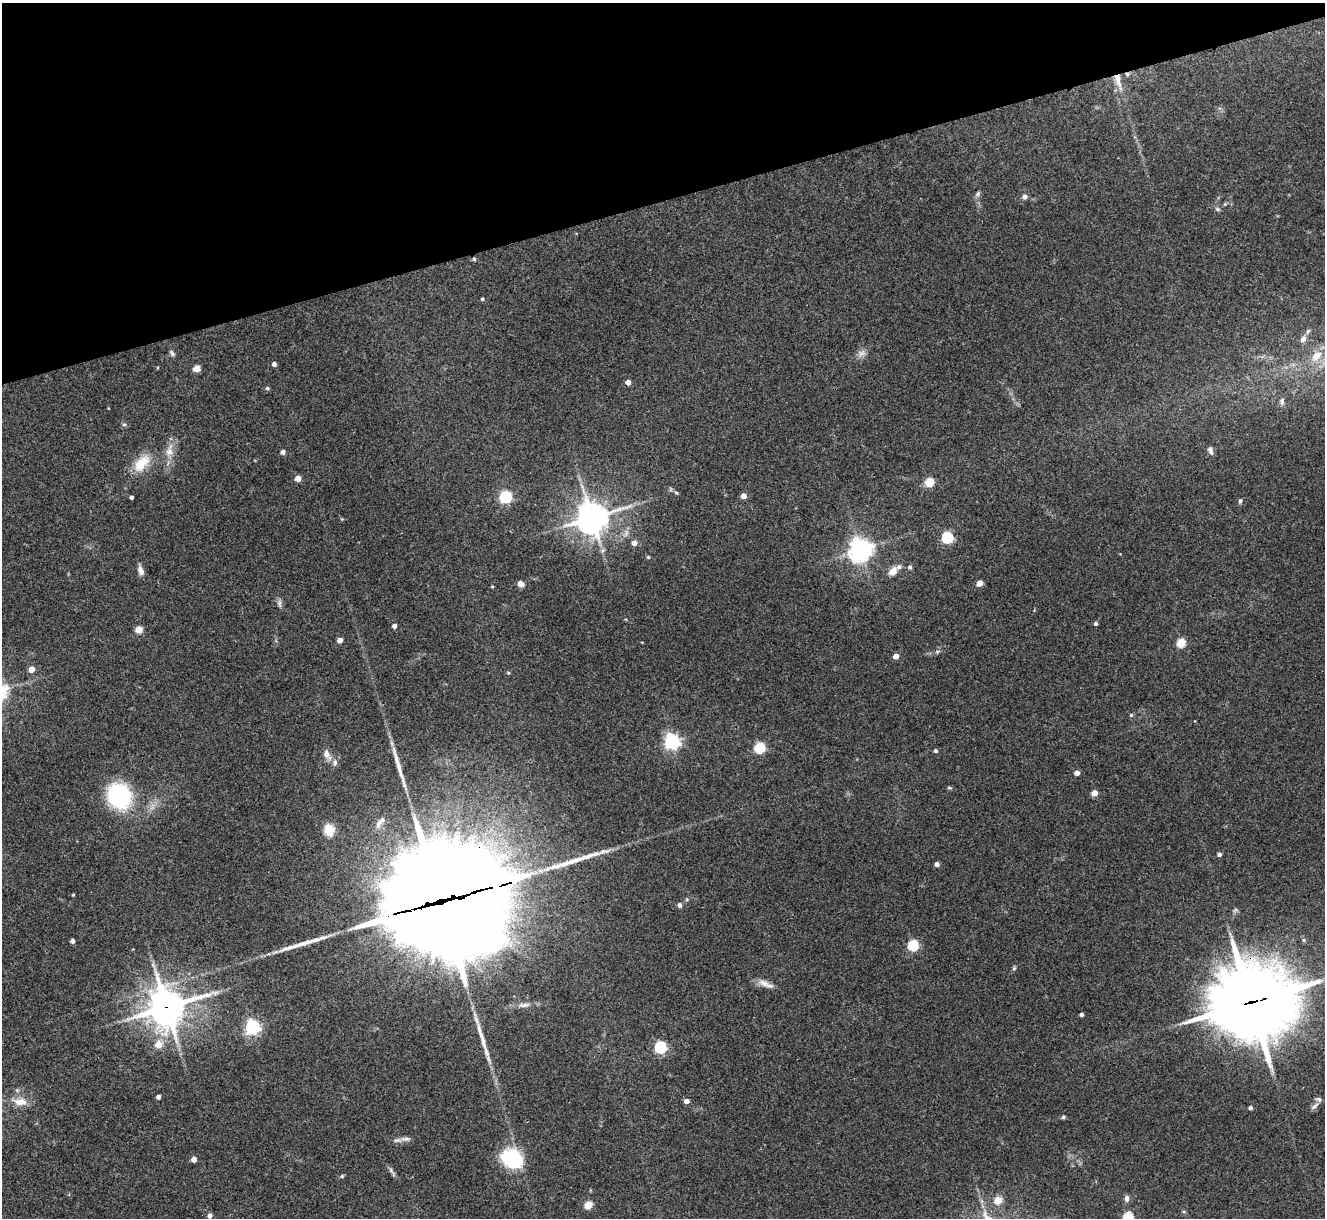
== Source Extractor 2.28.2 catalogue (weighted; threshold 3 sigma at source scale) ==
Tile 3 of 4 x 4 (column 3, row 1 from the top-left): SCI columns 2651-3973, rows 3920-5135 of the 5298 x 5285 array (HDU 1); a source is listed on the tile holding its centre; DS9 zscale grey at full resolution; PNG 1327 x 1220 px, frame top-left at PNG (2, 3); no overlay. Shown black and unused: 16% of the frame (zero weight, under 3 of 4 exposures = <1% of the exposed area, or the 3 px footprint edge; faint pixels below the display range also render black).
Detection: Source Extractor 2.28.2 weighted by HDU 2 'WHT'; one run over the whole footprint, this tile lists its part. Background 0.143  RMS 0.0071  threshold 0.0322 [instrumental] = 3 sigma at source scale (4.5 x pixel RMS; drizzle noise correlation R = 1.50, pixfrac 1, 0.05/0.05 arcsec/px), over >= 5 px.
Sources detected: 104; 1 too faint to see at this stretch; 1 inside a brighter object's white glare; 4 long thin detections or spike segments (spike, bleed or trail) — not listed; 6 inside a brighter listed object's ellipse — not listed separately; the other 92 listed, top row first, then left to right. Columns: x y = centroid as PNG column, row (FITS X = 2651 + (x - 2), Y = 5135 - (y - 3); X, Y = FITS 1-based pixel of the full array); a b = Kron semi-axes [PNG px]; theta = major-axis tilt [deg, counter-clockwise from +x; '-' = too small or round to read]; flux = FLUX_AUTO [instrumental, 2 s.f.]
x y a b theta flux
1127 74 6 5 - 1.2
1118 80 24 7 -74 8.7
978 194 8 5 44 1.7
1025 197 6 6 - 2.9
1217 209 7 5 -27 1.5
474 259 4 4 - 1.1
482 299 4 4 - 0.93
1303 339 10 7 55 3.3
172 353 9 5 -51 1.7
861 353 11 8 23 3.6
1316 356 19 12 46 12
274 364 4 4 - 2.5
197 369 5 5 - 13
628 382 4 4 - 5.1
267 388 5 5 - 1.3
1282 401 9 6 74 2
124 424 6 4 1 1.1
1210 450 10 6 -72 2.4
169 451 17 9 75 7.9
283 452 4 4 - 3.3
142 463 27 14 47 16
298 478 4 4 - 8.6
930 482 9 8 - 10
676 493 6 4 -23 1.1
744 496 4 4 - 6.1
131 497 3 3 - 1.8
505 497 6 5 - 98
1240 501 6 5 - 1.2
592 518 10 10 - 1000
947 537 5 5 - 73
634 543 5 5 - 4.7
860 549 8 7 - 550
648 557 5 4 - 0.95
910 567 5 5 - 1.8
141 571 11 6 -73 3.8
893 571 12 8 47 6.3
980 583 4 4 - 8.2
521 584 7 6 - 3.8
492 586 4 3 - 0.63
279 603 12 5 -76 2.3
1096 623 4 4 - 1.6
394 626 4 4 - 3.2
139 629 5 5 - 16
340 640 4 4 - 4.8
1181 643 5 5 - 31
896 656 4 4 - 6
31 669 5 4 - 7.6
508 673 5 4 - 0.8
1131 715 6 4 45 0.87
672 741 6 6 - 210
759 748 5 5 - 59
935 751 5 4 - 1.5
326 754 15 8 -60 5
1077 773 4 4 - 4.9
949 788 6 4 -1 0.91
1095 793 4 4 - 8
119 796 16 14 -55 120
380 822 16 6 53 3.9
329 830 16 13 -77 8.7
1220 854 4 4 - 2.3
937 864 4 4 - 3.8
73 895 3 3 - 0.67
687 899 6 3 72 0.92
440 902 54 33 15 25000
679 905 7 5 -73 1.7
1235 910 8 4 45 1.2
73 941 4 4 - 3
913 945 5 5 - 56
1014 968 6 5 - 1.1
764 983 16 8 -25 5.6
1251 1002 29 25 10 5500
524 1005 18 6 3 4.3
167 1007 13 12 - 1500
1082 1014 3 3 - 1.9
253 1027 6 6 - 180
158 1045 6 5 - 12
660 1047 5 5 - 90
158 1097 4 4 - 2.9
687 1101 5 4 - 4
20 1102 19 9 -5 8.6
1315 1106 14 5 39 2.7
1250 1108 4 3 - 2.1
1063 1117 5 4 - 0.96
406 1139 15 6 -2 3.4
194 1159 4 4 - 5.6
512 1159 16 12 -30 64
342 1176 5 4 - 0.99
1127 1198 8 6 -89 2.6
998 1200 5 5 - 17
588 1205 5 4 - 20
210 1216 5 4 - 3.3
1128 1217 5 5 - 47
Overlapping masked pixels (flux is a lower limit): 6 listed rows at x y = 1127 74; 1118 80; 474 259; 440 902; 1251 1002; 167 1007
Isophote crosses this tile's border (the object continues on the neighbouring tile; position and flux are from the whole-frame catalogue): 1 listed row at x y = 1128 1217